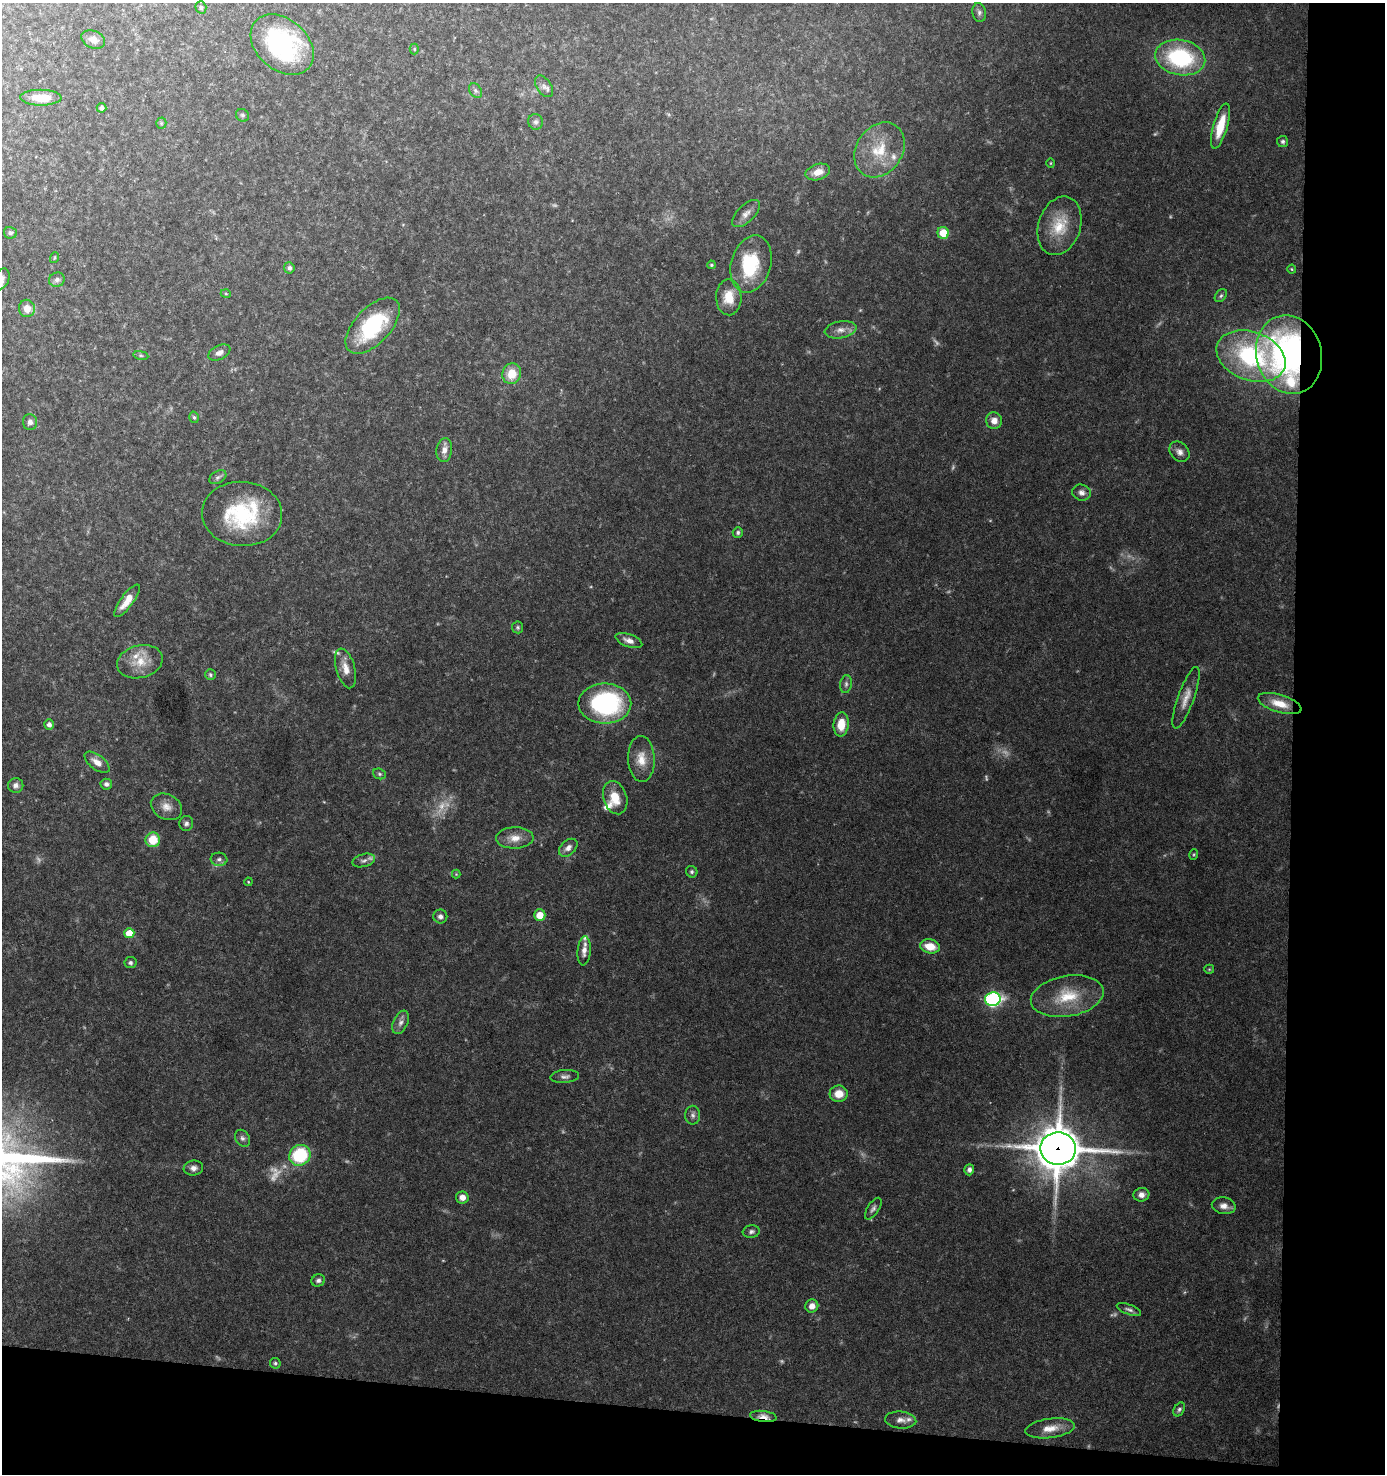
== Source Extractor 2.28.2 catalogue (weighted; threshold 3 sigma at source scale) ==
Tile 9 of 3 x 3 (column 3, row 3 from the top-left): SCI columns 2969-4351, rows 2-1473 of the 4455 x 4421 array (HDU 1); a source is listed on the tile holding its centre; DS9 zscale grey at full resolution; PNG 1387 x 1476 px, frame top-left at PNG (2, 3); each listed source drawn as its Kron ellipse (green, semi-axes under 4 px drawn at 4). Shown black and unused: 11% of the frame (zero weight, under 3 of 6 exposures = <1% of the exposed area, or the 3 px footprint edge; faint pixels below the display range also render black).
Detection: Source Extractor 2.28.2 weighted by HDU 2 'WHT'; one run over the whole footprint, this tile lists its part. Background 0.091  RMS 0.0052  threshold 0.0211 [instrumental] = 3 sigma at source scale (4.09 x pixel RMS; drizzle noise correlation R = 1.36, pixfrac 0.8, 0.05/0.05 arcsec/px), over >= 5 px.
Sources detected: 133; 16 too faint to see at this stretch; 1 inside a brighter object's white glare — neither listed nor drawn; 7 inside a brighter listed object's ellipse — not listed separately; the other 109 listed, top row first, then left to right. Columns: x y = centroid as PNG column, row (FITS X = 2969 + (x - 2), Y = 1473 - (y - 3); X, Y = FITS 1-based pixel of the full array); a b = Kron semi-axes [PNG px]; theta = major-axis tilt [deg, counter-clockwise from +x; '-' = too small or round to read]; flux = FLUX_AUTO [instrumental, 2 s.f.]
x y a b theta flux
201 7 6 5 - 1
979 12 9 7 -82 1.5
93 40 12 8 -22 3.2
282 45 36 25 -41 55
414 49 5 5 - 0.64
1180 58 25 17 -11 49
544 86 12 7 -55 2.2
475 91 8 5 -56 1.3
41 98 21 8 -1 9.5
102 108 5 5 - 1.2
242 115 7 6 - 1
536 122 8 7 - 1.5
161 123 5 5 - 0.72
1220 126 23 7 74 12
1283 141 5 5 - 1
879 150 29 23 56 21
1051 163 5 3 - 0.42
818 172 12 8 16 5.5
746 214 17 8 43 3.4
1059 226 30 21 72 15
10 233 6 6 - 1.1
943 233 6 5 - 9.8
54 258 5 3 - 0.48
751 264 29 20 74 24
711 265 4 3 - 0.65
289 268 5 5 - 1.3
1292 269 4 4 - 0.53
2 279 11 7 68 2.1
57 280 8 7 - 1.6
226 294 5 3 - 0.44
1221 296 7 5 50 0.94
729 297 18 12 -89 8.7
27 308 9 8 - 4.6
373 326 34 18 47 40
840 330 16 8 10 3.8
219 353 12 7 26 2.3
141 355 7 4 -8 0.72
1289 355 40 32 -76 140
1251 356 36 24 -20 65
512 374 10 9 - 9.2
194 417 6 4 -73 0.89
994 421 8 8 - 3.9
30 422 8 7 - 2.1
444 450 12 8 81 3.4
1179 452 11 9 -47 2.6
218 477 9 6 30 1.4
1082 493 9 8 - 2.2
242 514 40 32 -3 43
738 532 5 5 - 1
127 601 19 6 53 6.5
518 627 6 5 - 0.82
629 641 14 6 -20 3.2
140 662 23 16 14 9.7
346 668 20 9 -74 5.5
210 675 5 5 - 0.87
846 684 9 6 81 1.4
1186 698 32 8 70 5.8
605 703 26 20 0 72
1280 704 22 9 -17 8.7
49 724 5 5 - 1.7
841 724 12 7 83 9
641 759 23 13 -88 7.9
97 762 15 7 -37 4.2
379 774 7 5 -21 0.89
106 784 6 5 - 1.8
16 785 7 7 - 1.8
615 798 17 11 -72 9.2
166 807 16 12 -28 4.7
186 823 7 7 - 1.5
515 838 19 10 2 6.1
153 840 7 7 - 12
568 848 11 7 42 2.9
1194 854 5 3 - 0.54
219 859 8 6 -6 1.6
364 860 11 6 16 1.7
692 872 6 5 - 0.94
456 874 4 4 - 0.42
248 882 4 3 - 0.42
540 915 6 5 - 7.5
440 916 7 7 - 1.7
129 933 5 5 - 11
930 946 10 7 -13 7.9
584 951 14 6 86 3.4
130 963 6 5 - 1.1
1209 969 5 4 - 0.52
1067 996 37 20 10 19
993 999 8 7 - 89
401 1022 12 7 66 2.4
565 1076 14 6 5 2
839 1094 9 8 - 6.5
693 1115 9 7 -88 1.7
242 1138 9 6 -57 1.6
1058 1149 18 16 -1 1500
300 1155 11 10 - 31
193 1168 9 7 7 2.5
969 1170 6 5 - 1.5
1141 1195 8 6 7 2.7
462 1197 6 6 - 3.2
1224 1206 12 8 -10 3.2
873 1209 12 5 57 1.7
751 1232 8 6 9 1.4
318 1280 7 6 - 1.5
812 1306 7 6 - 3.6
1129 1309 13 5 -21 1.6
275 1363 5 5 - 0.88
1179 1409 7 5 59 1.1
763 1416 13 5 -7 5.3
901 1420 16 8 -5 3.1
1050 1428 25 9 7 6.7
Overlapping masked pixels (flux is a lower limit): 3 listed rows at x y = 1289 355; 1058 1149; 763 1416
Isophote crosses this tile's border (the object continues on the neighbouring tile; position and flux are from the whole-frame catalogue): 1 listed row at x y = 2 279